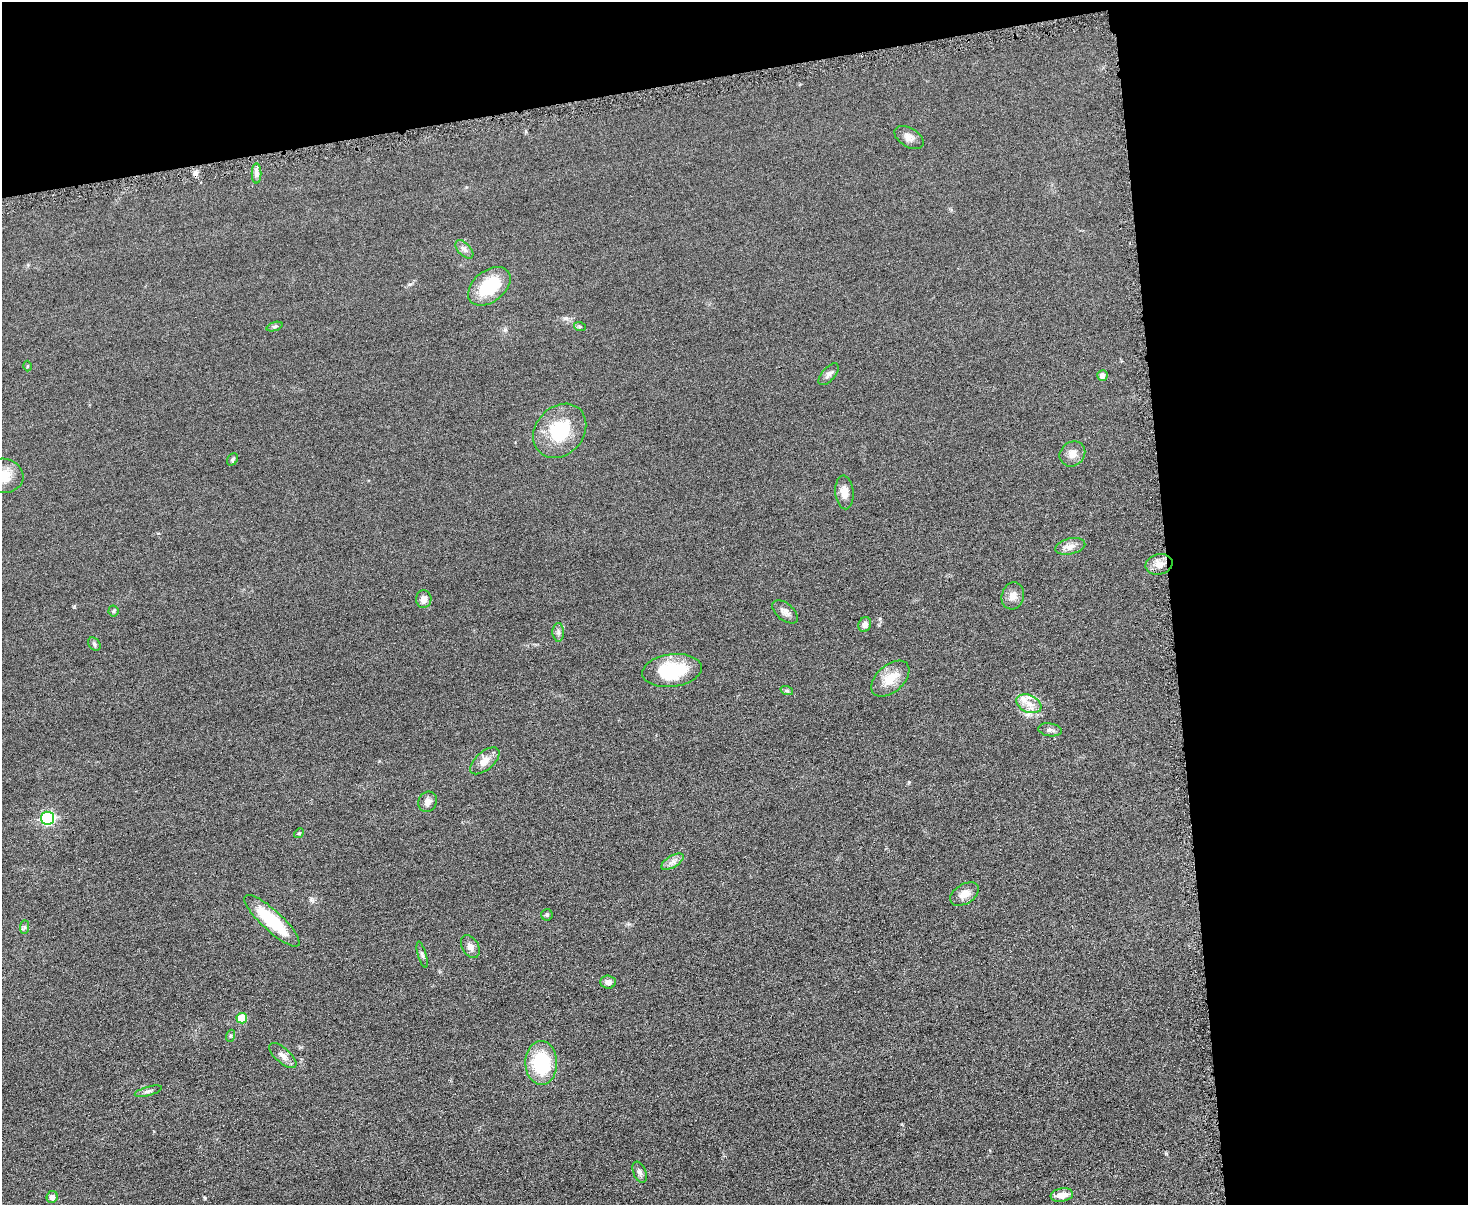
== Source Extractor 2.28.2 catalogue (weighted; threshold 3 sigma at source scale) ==
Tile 3 of 3 x 4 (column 3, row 1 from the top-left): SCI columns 3077-4542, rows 3614-4816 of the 4798 x 4820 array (HDU 1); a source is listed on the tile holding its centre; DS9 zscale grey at full resolution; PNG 1470 x 1207 px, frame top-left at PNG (2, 2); each listed source drawn as its Kron ellipse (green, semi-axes under 4 px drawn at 4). Shown black and unused: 27% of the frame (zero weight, under 4 of 8 exposures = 1% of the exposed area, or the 3 px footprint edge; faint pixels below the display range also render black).
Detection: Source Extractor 2.28.2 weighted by HDU 2 'WHT'; one run over the whole footprint, this tile lists its part. Background 0.0578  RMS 0.0079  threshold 0.0323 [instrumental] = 3 sigma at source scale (4.09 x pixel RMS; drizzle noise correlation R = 1.36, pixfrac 0.8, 0.05/0.05 arcsec/px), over >= 5 px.
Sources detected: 49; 1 cosmic-ray / hot-pixel residue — neither listed nor drawn; the other 48 listed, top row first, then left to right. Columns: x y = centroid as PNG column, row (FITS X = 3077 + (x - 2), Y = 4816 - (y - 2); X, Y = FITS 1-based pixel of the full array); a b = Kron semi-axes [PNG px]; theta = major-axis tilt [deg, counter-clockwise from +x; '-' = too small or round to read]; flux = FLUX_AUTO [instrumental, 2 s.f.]
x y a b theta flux
909 137 16 9 -31 4.6
257 173 10 5 90 2.6
464 249 11 6 -46 2.9
489 286 24 15 38 32
274 327 8 3 19 1.1
580 327 6 4 -19 1
27 366 5 3 - 0.63
829 374 13 6 49 2.9
1102 375 5 5 - 4.1
560 431 29 24 48 35
1072 454 13 12 - 6
233 459 6 5 - 1.3
3 476 20 17 -8 15
844 492 17 9 -85 6.7
1070 546 15 7 12 5
1159 564 14 10 13 6.6
1013 596 14 11 75 5.6
424 599 9 8 - 4.4
113 611 5 5 - 1
785 612 15 8 -39 3.7
865 625 8 6 71 2.6
558 632 9 5 -87 2.1
94 644 7 5 -47 1.4
672 671 30 16 7 42
890 679 22 13 41 14
787 691 6 4 -18 1.2
1029 704 13 8 -24 6.8
1050 730 12 6 -8 2.3
485 761 17 9 41 6.8
428 802 10 9 - 4.2
47 818 7 6 - 110
299 833 5 4 - 0.86
672 862 12 6 30 3.4
964 894 16 9 32 6.6
547 915 6 6 - 1.2
272 921 36 10 -43 34
25 927 7 4 89 1.2
470 947 12 8 -61 4
422 955 13 4 -74 1.9
608 982 7 6 - 3.4
242 1018 5 5 - 20
230 1036 6 4 71 0.94
283 1056 17 7 -42 4.6
541 1063 22 16 -89 48
148 1091 14 4 15 2.1
640 1172 11 6 -67 2.5
1062 1195 11 6 9 6.8
52 1197 6 5 - 3
Isophote crosses this tile's border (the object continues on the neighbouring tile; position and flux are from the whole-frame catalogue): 1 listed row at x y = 3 476